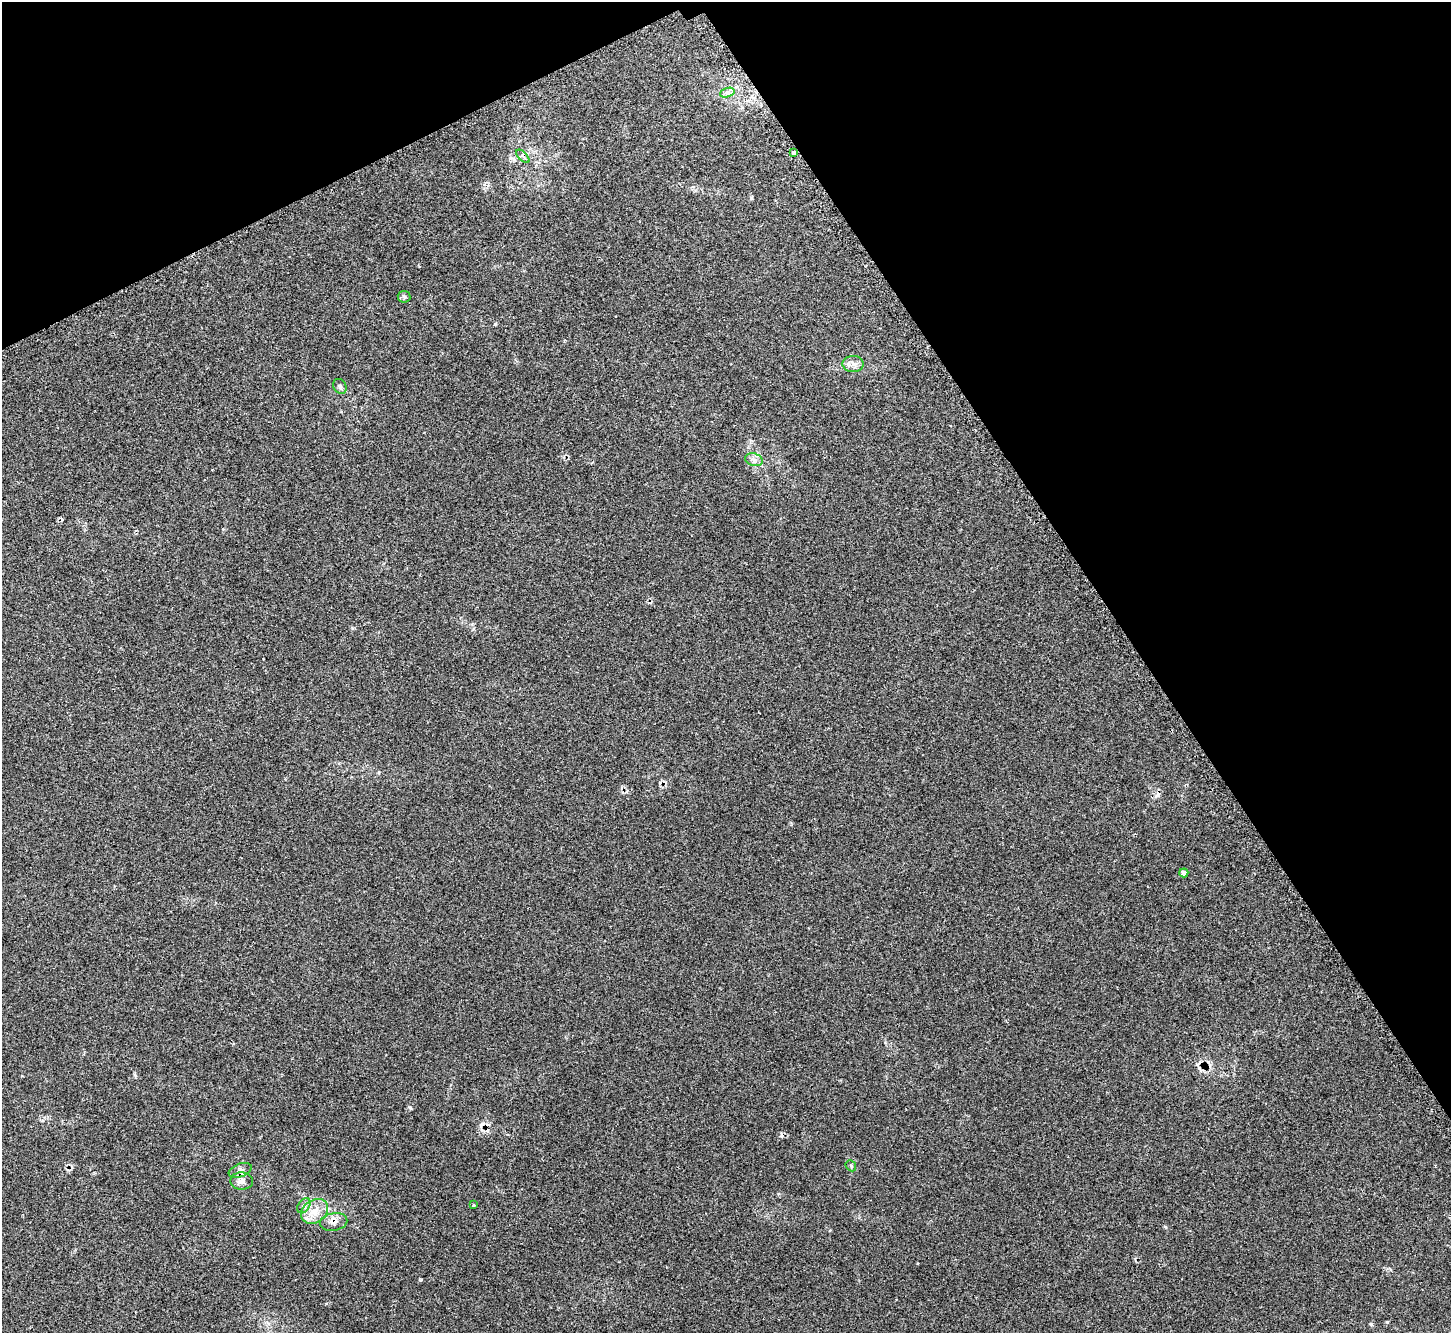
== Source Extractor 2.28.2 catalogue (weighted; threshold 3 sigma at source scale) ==
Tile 3 of 4 x 4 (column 3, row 1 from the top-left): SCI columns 2935-4383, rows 4180-5510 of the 5873 x 5864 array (HDU 1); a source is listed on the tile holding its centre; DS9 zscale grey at full resolution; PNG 1453 x 1335 px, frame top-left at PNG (2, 2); each listed source drawn as its Kron ellipse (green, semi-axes under 4 px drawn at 4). Shown black and unused: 28% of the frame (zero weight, under 2 of 3 exposures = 3% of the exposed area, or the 3 px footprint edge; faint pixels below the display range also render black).
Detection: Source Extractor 2.28.2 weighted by HDU 2 'WHT'; one run over the whole footprint, this tile lists its part. Background 0.161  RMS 0.0079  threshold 0.0355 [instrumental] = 3 sigma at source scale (4.5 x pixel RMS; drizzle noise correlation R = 1.50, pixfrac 1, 0.05/0.05 arcsec/px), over >= 5 px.
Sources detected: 17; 2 cosmic-ray / hot-pixel residue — neither listed nor drawn; the other 15 listed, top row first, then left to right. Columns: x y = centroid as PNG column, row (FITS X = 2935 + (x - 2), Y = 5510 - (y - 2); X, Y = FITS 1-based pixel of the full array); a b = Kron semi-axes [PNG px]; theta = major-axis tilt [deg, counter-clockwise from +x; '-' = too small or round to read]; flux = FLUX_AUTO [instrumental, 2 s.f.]
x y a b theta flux
727 93 7 4 19 2.1
793 152 4 3 - 6.9
523 156 8 3 -45 1.3
404 297 6 6 - 1.4
853 364 10 8 1 4.3
340 386 8 6 -56 2.1
754 460 9 6 -18 3
1184 873 4 4 - 4.4
851 1166 6 4 -49 1.1
240 1170 12 6 21 3
242 1181 11 8 -1 4.2
474 1205 3 3 - 0.98
304 1206 8 5 53 2.3
314 1211 14 11 34 9.7
334 1222 14 8 10 4.8
Overlapping masked pixels (flux is a lower limit): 2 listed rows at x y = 793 152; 334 1222
Unlisted compact peaks at least as high as the median listed source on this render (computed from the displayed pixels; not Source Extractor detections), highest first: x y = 1371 1324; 1387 1322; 410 1107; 352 628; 495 324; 751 198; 473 629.